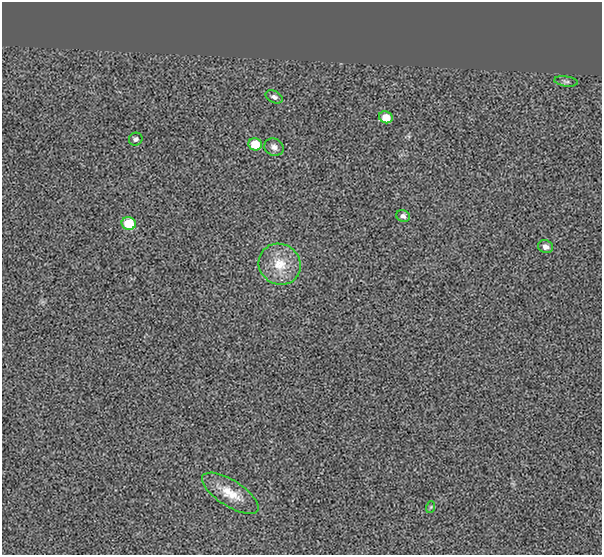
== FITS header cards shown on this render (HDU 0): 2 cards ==
NAXIS1  =                  600 / NUMBER OF ELEMENTS ALONG THIS AXIS
NAXIS2  =                  553 / NUMBER OF ELEMENTS ALONG THIS AXIS

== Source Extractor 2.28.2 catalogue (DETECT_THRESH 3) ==
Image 600 x 553 px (HDU 0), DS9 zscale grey, 1 PNG px = 1 image px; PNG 604 x 557 px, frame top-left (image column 1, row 553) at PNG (2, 2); each listed source drawn as its Kron ellipse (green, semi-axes under 4 px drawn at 4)
Background 0.00743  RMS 0.087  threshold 0.261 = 3 sigma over >= 5 px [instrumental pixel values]
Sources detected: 12; all 12 listed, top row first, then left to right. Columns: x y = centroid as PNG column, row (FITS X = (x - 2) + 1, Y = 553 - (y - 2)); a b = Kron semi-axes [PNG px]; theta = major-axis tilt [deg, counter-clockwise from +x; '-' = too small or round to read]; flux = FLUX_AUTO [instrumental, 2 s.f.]
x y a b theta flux
566 81 12 5 -8 18
274 97 9 6 -25 22
386 117 7 6 - 80
136 139 7 6 - 15
255 144 7 6 - 120
274 147 10 8 -24 29
403 216 7 6 - 17
129 223 7 6 - 200
546 247 7 6 - 31
280 264 21 20 - 150
230 493 32 13 -32 130
431 507 6 3 71 7.2